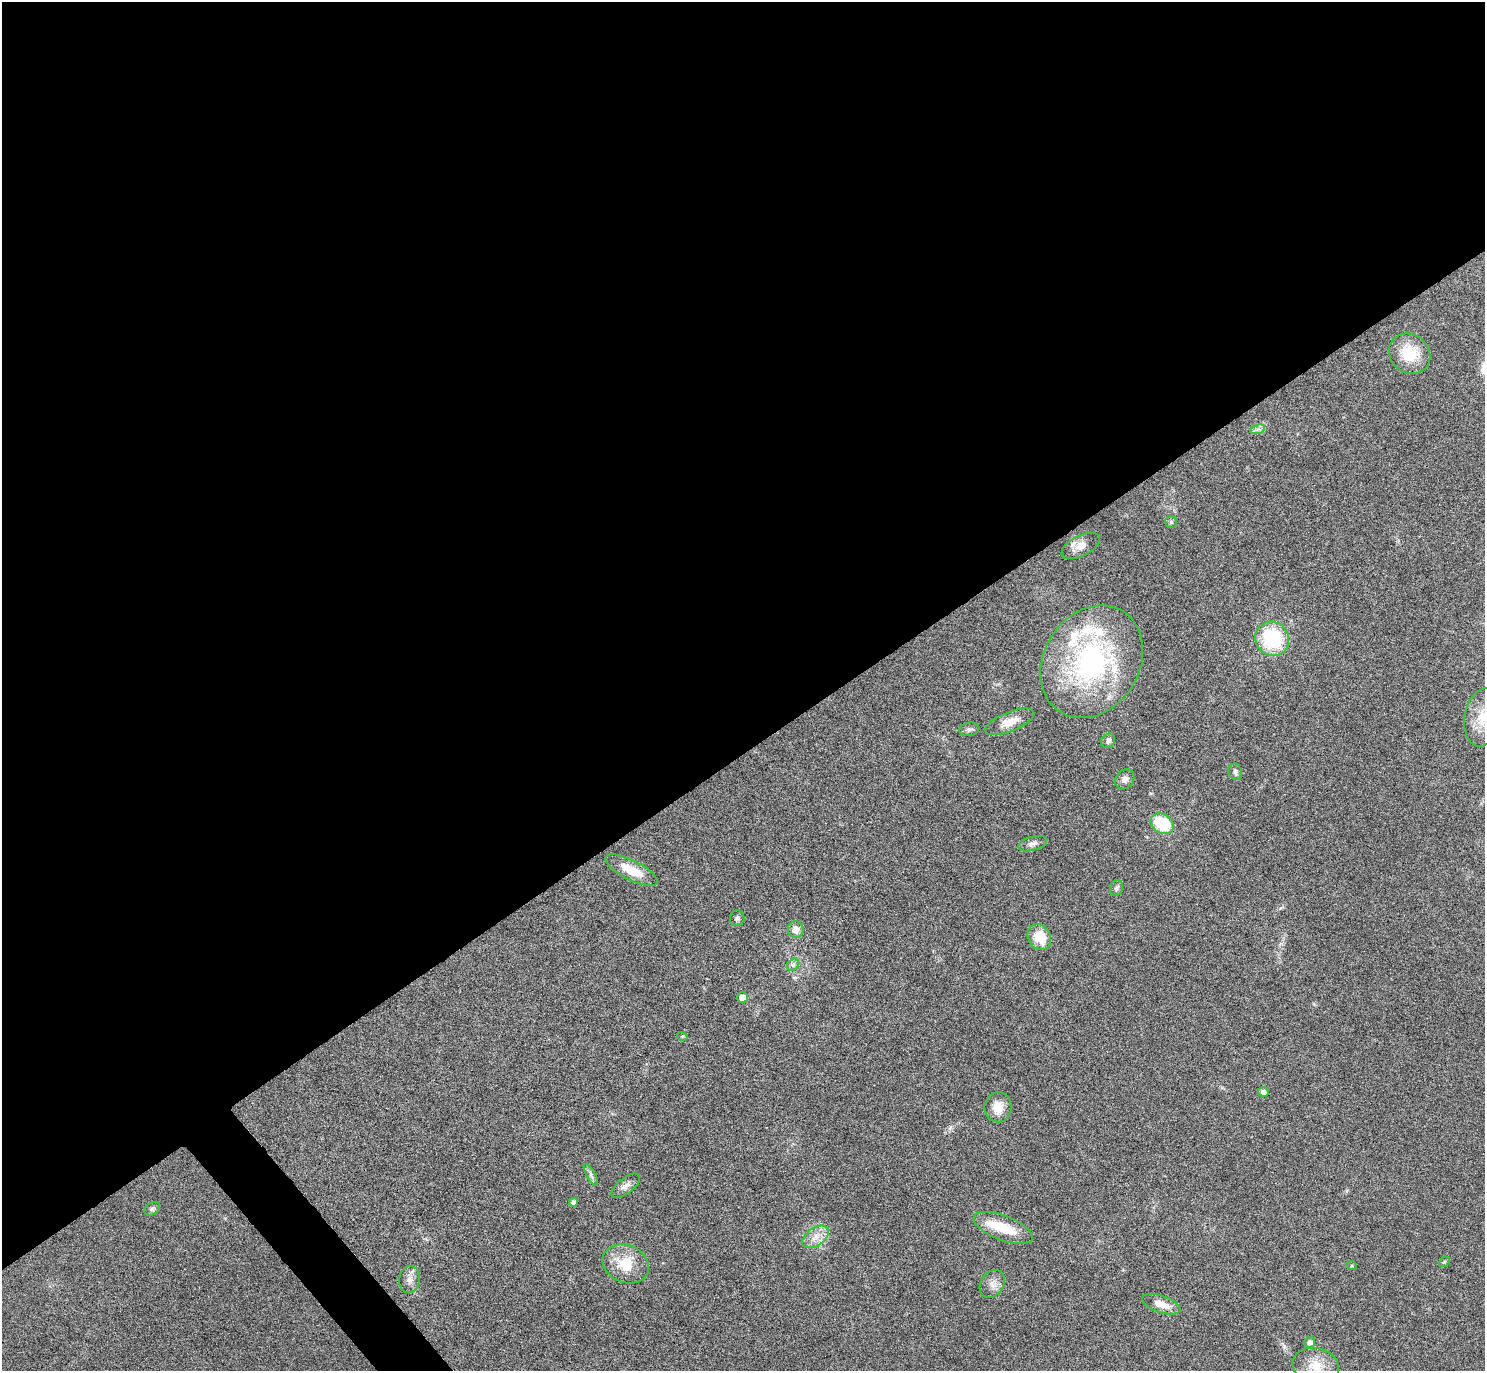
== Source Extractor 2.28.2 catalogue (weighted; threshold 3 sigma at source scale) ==
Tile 2 of 4 x 4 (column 2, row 1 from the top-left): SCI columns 1506-2988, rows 4282-5650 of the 5961 x 5953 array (HDU 1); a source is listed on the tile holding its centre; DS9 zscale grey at full resolution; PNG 1487 x 1373 px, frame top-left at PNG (2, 2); each listed source drawn as its Kron ellipse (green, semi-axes under 4 px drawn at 4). Shown black and unused: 56% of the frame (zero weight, under 5 of 9 exposures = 2% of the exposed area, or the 3 px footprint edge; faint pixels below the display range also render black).
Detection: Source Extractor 2.28.2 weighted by HDU 2 'WHT'; one run over the whole footprint, this tile lists its part. Background 0.0516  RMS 0.0041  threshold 0.0167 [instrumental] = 3 sigma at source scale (4.09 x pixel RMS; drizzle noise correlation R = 1.36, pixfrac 0.8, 0.05/0.05 arcsec/px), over >= 5 px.
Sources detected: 44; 1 inside a brighter object's white glare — neither listed nor drawn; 5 inside a brighter listed object's ellipse — not listed separately; the other 38 listed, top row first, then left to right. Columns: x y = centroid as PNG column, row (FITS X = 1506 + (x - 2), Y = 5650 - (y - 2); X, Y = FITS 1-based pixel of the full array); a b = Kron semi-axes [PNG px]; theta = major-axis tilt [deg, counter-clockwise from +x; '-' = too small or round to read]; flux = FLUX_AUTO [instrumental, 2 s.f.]
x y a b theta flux
1410 354 22 19 -38 13
1258 429 7 4 18 0.93
1171 522 6 6 - 0.61
1081 546 21 10 27 4
1272 639 17 16 - 26
1092 662 59 48 58 72
1483 718 29 18 80 11
1010 722 26 9 22 4.8
969 729 10 6 9 1.1
1108 741 8 6 50 1.2
1235 772 8 6 -69 1.1
1125 779 11 8 51 1.9
1162 824 12 9 -31 16
1033 844 15 7 15 1.9
632 870 29 9 -27 8.8
1116 888 8 6 69 0.96
737 918 8 7 - 0.96
796 929 8 8 - 3.4
1039 937 13 11 -58 8.7
793 965 7 5 45 0.96
743 997 5 5 - 4.1
682 1036 5 3 - 0.41
1263 1092 5 5 - 1.8
998 1107 15 13 83 5.6
591 1175 12 4 -60 1.2
626 1186 17 7 38 2.3
573 1202 4 4 - 1.7
152 1209 8 6 29 1
1003 1228 31 12 -21 12
816 1237 15 9 35 3.7
1444 1262 6 4 43 0.49
626 1264 24 19 -23 11
1352 1266 5 3 - 0.34
410 1279 13 10 80 2.7
992 1284 15 11 57 2.9
1161 1304 20 8 -18 4.7
1310 1342 5 5 - 1.4
1315 1366 23 17 -14 8.6
Isophote crosses this tile's border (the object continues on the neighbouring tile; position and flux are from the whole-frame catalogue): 1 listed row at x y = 1483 718